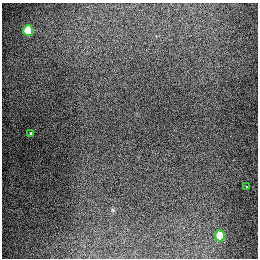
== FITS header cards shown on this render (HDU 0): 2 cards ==
NAXIS1  =                  256
NAXIS2  =                  256

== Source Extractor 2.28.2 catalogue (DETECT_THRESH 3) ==
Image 256 x 256 px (HDU 0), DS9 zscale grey, 1 PNG px = 1 image px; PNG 260 x 260 px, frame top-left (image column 1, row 256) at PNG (2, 3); each listed source drawn as its Kron ellipse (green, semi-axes under 4 px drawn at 4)
Background 1310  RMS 27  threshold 82.5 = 3 sigma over >= 5 px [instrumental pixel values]
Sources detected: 4; all 4 listed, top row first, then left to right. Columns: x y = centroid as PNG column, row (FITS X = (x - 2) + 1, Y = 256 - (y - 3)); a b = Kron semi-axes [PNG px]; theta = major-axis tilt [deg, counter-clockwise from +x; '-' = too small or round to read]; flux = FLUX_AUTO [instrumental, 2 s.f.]
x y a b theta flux
28 30 5 5 - 90000
31 133 4 3 - 2300
246 187 3 3 - 6400
220 236 5 5 - 67000